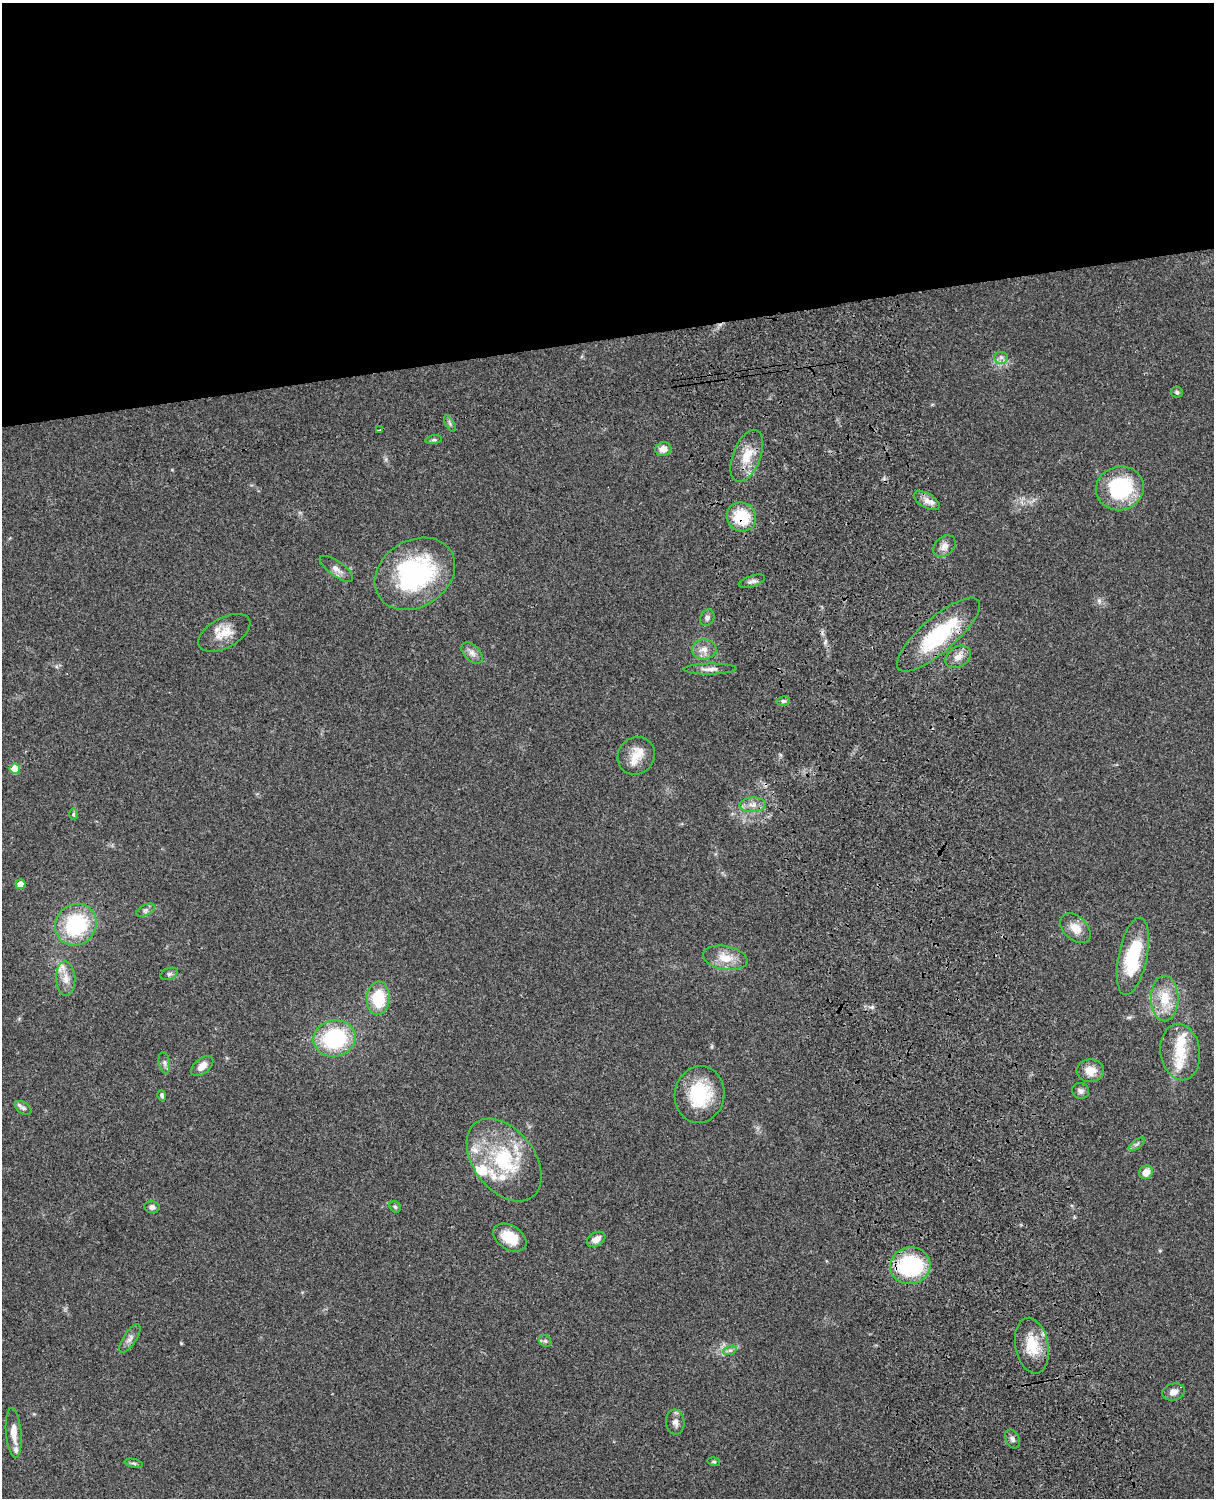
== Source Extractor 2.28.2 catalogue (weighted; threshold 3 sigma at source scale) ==
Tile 2 of 4 x 3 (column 2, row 1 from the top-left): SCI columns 1333-2544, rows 3270-4765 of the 5088 x 4929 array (HDU 1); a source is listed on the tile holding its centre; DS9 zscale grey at full resolution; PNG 1216 x 1500 px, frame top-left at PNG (2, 3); each listed source drawn as its Kron ellipse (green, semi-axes under 4 px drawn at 4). Shown black and unused: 23% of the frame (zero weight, under 3 of 4 exposures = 6% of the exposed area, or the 3 px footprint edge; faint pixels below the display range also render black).
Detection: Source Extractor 2.28.2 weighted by HDU 2 'WHT'; one run over the whole footprint, this tile lists its part. Background 0.076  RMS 0.0057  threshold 0.0257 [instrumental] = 3 sigma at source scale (4.5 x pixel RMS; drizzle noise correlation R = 1.50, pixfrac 1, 0.05/0.05 arcsec/px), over >= 5 px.
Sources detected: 73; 10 inside a brighter listed object's ellipse — not listed separately; the other 63 listed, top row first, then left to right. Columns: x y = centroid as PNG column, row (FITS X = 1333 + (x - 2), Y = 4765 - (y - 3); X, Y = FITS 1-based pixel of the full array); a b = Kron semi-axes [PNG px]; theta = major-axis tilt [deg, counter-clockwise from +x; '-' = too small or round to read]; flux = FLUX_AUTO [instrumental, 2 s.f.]
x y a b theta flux
1001 357 7 6 - 1.9
1177 392 6 5 - 1.1
450 423 9 4 -59 1.2
379 430 3 3 - 0.6
434 440 8 4 7 0.94
663 449 8 6 14 4.7
747 456 27 14 69 12
1120 488 24 22 14 49
927 501 14 7 -31 4
742 517 15 14 - 21
944 546 12 9 43 3.4
336 569 20 7 -36 3.8
415 574 43 33 33 79
752 581 14 5 18 2.1
707 618 9 7 56 1.8
224 633 28 15 28 10
938 635 53 17 41 46
704 649 12 10 1 4.6
472 653 13 7 -45 3
958 657 14 10 33 4.7
710 669 26 5 1 3.6
783 701 7 5 12 1.1
636 756 19 18 - 9.8
15 769 5 5 - 9.5
753 805 13 7 4 3.7
73 814 6 4 90 0.7
20 884 5 5 - 5.2
146 910 10 5 27 1.8
76 925 22 20 46 45
1075 928 18 11 -43 6.6
1133 956 39 14 78 35
725 958 22 12 -10 9.2
169 974 9 5 19 1.4
66 979 17 9 -88 5.9
378 998 16 11 87 21
1165 999 23 13 90 14
334 1038 21 18 12 48
1180 1052 28 19 -81 16
164 1063 11 5 -80 1.7
202 1066 13 7 40 5.1
1090 1071 14 11 0 7.1
1080 1091 9 8 - 2
700 1094 28 24 82 29
162 1095 5 3 - 1.1
23 1108 9 5 -33 1.5
1137 1144 9 4 35 1.4
504 1160 47 30 -52 46
1146 1172 7 6 - 5.8
152 1207 7 6 - 2.1
395 1207 6 5 - 0.94
510 1238 18 12 -32 13
596 1239 10 6 29 4
910 1266 20 18 12 56
130 1339 16 6 57 2.9
545 1341 6 5 - 1.1
1032 1346 28 16 -79 15
730 1350 7 4 18 1.1
1173 1392 11 8 14 3.4
675 1422 12 9 -84 3.2
14 1433 25 7 -85 6.9
1012 1439 10 6 -64 1.8
714 1462 6 4 -16 0.82
134 1463 9 3 -13 1.1
Overlapping masked pixels (flux is a lower limit): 2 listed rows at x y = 742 517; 910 1266
Unlisted compact peaks at least as high as the median listed source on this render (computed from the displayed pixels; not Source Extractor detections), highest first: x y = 872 1007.